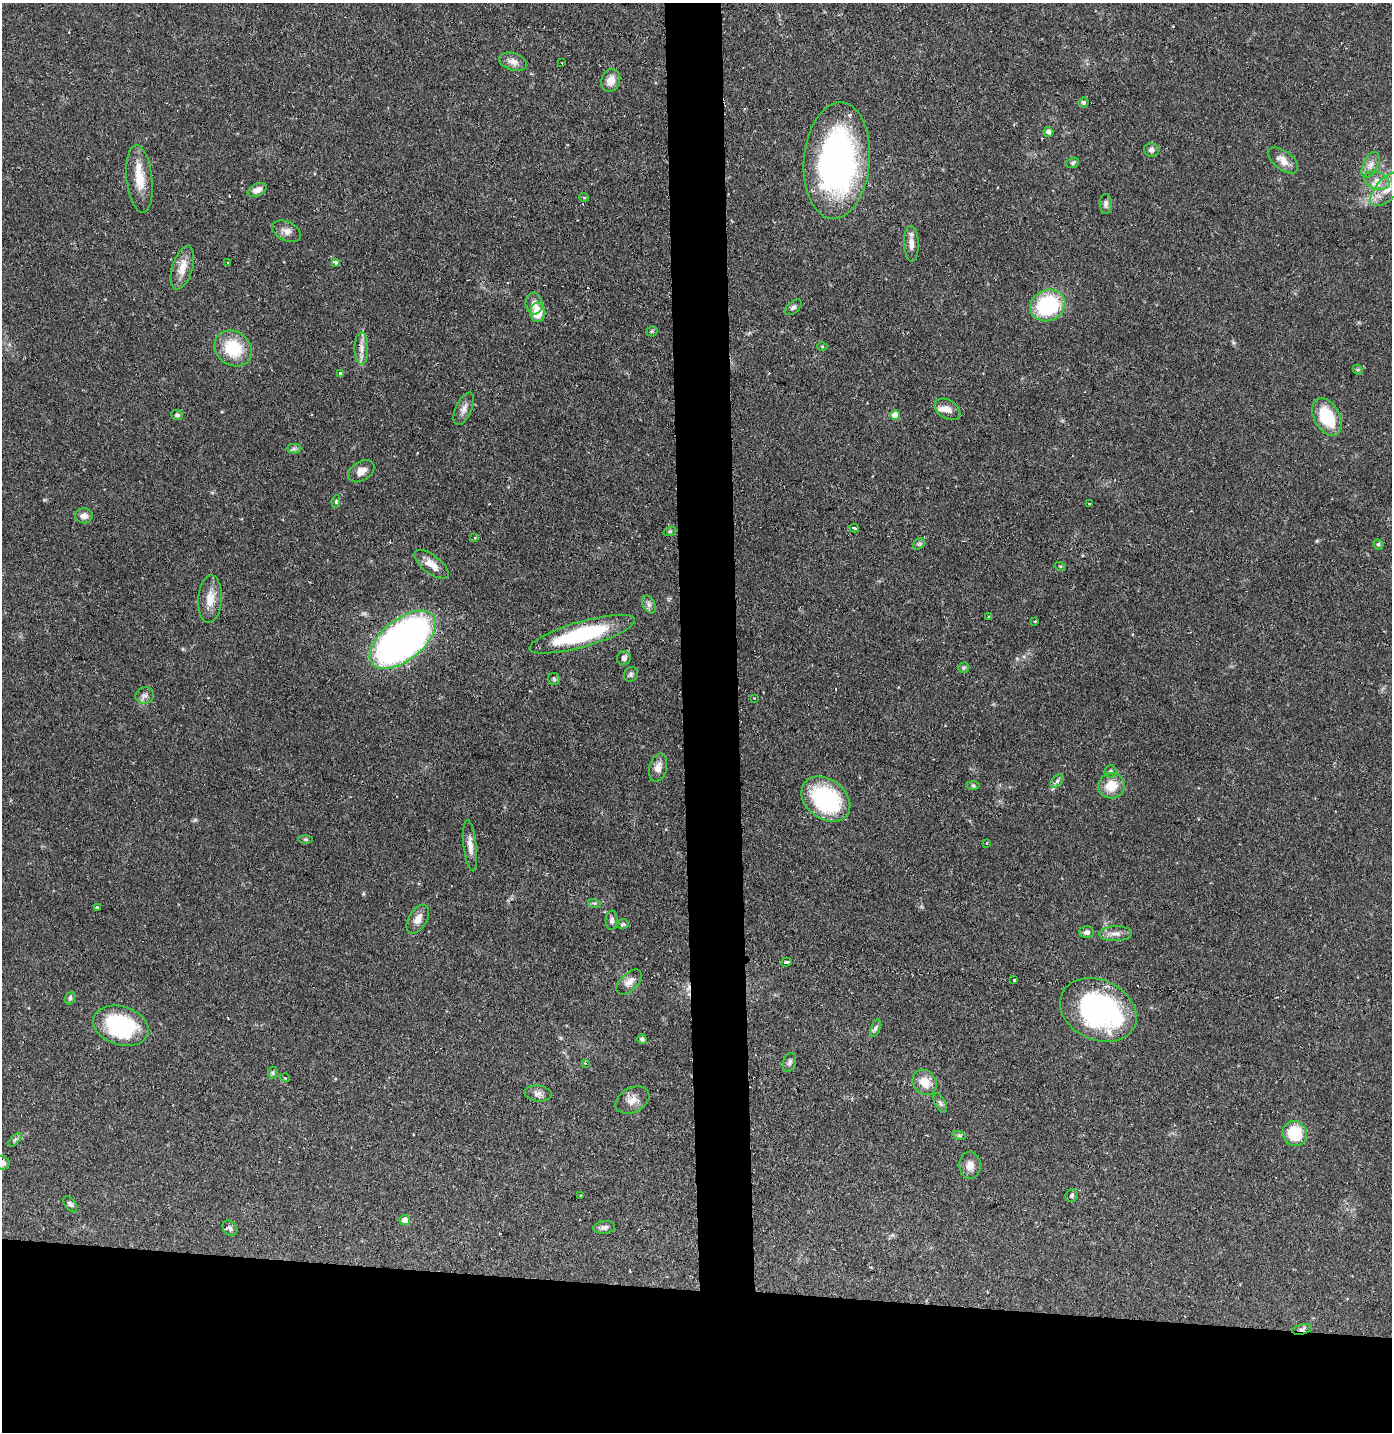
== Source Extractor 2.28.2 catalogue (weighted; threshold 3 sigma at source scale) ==
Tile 8 of 3 x 3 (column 2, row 3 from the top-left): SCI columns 1468-2857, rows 1-1430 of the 4325 x 4291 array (HDU 1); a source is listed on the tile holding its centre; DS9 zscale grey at full resolution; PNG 1394 x 1434 px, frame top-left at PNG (2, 3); each listed source drawn as its Kron ellipse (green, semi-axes under 4 px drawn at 4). Shown black and unused: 14% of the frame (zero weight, under 2 of 3 exposures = <1% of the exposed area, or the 3 px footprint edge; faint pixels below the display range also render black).
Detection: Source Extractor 2.28.2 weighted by HDU 2 'WHT'; one run over the whole footprint, this tile lists its part. Background 0.13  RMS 0.0054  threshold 0.0245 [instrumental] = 3 sigma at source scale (4.5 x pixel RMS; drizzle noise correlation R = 1.50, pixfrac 1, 0.05/0.05 arcsec/px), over >= 5 px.
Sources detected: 114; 8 cosmic-ray / hot-pixel residue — neither listed nor drawn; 2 inside a brighter listed object's ellipse — not listed separately; the other 104 listed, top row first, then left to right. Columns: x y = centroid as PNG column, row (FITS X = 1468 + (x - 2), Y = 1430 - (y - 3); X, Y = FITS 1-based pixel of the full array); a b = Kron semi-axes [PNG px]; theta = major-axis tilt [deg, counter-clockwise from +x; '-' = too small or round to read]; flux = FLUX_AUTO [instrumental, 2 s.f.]
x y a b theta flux
513 62 14 8 -18 3.7
562 63 2 2 - 0.49
611 80 12 9 70 5.4
1084 103 5 5 - 0.94
1048 132 5 4 - 2.1
1151 150 7 7 - 1.8
1283 160 17 9 -38 4.9
837 161 58 33 85 170
1073 163 6 5 - 0.9
1370 165 14 7 64 3.7
139 179 34 13 -84 12
1377 181 13 8 -20 4.7
1387 189 21 10 46 8.5
257 190 10 6 27 3.4
584 197 5 3 - 0.54
1106 204 10 6 -89 1.7
287 231 15 9 -25 3.5
911 244 18 7 -87 4
228 262 3 2 - 0.46
335 262 4 3 - 2.7
182 268 23 10 73 7.7
534 304 10 8 -84 3.1
1048 305 18 15 22 41
793 307 10 5 42 1.5
537 312 9 7 88 12
652 331 5 5 - 0.79
822 346 5 3 - 0.5
233 348 20 16 -39 21
361 348 16 7 -90 3.8
1358 370 6 4 -43 0.77
340 374 4 4 - 1.2
464 409 17 8 66 3.6
948 409 14 9 -33 4.2
177 415 6 5 - 1.1
895 415 5 5 - 5.7
1327 417 20 13 -62 22
294 449 7 5 0 1.1
361 471 14 9 32 4.2
336 502 6 4 81 0.78
1089 504 3 3 - 1.3
84 516 9 7 1 2.8
854 528 4 3 - 0.99
670 531 6 4 18 0.69
475 538 4 3 - 0.65
919 544 6 5 - 1
1378 544 5 5 - 1
431 564 20 9 -37 6.3
1060 566 5 3 - 0.53
210 599 24 12 86 8
649 604 9 6 -63 1.9
988 617 3 3 - 2.7
1035 621 3 3 - 0.77
582 634 55 12 16 51
403 640 39 20 38 260
624 658 7 6 - 1.6
964 668 6 5 - 0.85
631 674 7 6 - 1.3
554 679 6 6 - 0.9
145 695 9 8 - 2.2
754 698 2 2 - 0.32
658 768 14 8 74 4.5
1110 771 6 6 - 1.2
1057 781 8 5 46 1.4
973 785 6 4 -2 0.8
1111 786 13 12 - 10
826 799 27 19 -37 55
306 839 7 4 0 0.74
986 843 3 2 - 0.62
470 846 26 6 -84 4.3
594 903 6 4 -17 0.75
97 908 4 3 - 0.74
418 919 16 9 59 4.6
612 920 9 6 87 1.8
623 924 6 4 17 0.89
1087 932 7 6 - 2.2
1116 934 16 7 2 3.6
786 962 5 3 - 3.5
1014 980 3 3 - 19
629 982 15 8 45 3.6
70 998 6 4 72 1.2
1098 1010 40 30 -25 110
121 1026 28 19 -17 52
875 1028 9 4 70 1.3
642 1039 5 5 - 1.4
789 1062 10 6 74 1.8
585 1063 4 3 - 0.57
273 1073 6 5 - 0.94
285 1078 5 3 - 0.5
924 1082 13 11 -56 8.3
538 1093 13 8 -7 2.9
632 1100 18 12 27 5.1
940 1103 11 5 -64 1.8
1295 1134 13 12 - 21
959 1135 7 4 -19 0.89
15 1140 9 3 45 0.95
2 1163 7 6 - 3.3
970 1165 13 10 -87 4.4
581 1196 4 2 - 0.39
1072 1196 6 6 - 1.1
70 1204 9 5 -55 1.3
405 1220 5 5 - 4.3
604 1227 11 6 5 2
230 1228 8 6 -49 1.9
1302 1329 10 5 13 1.9
Overlapping masked pixels (flux is a lower limit): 2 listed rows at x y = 230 1228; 1302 1329
Isophote crosses this tile's border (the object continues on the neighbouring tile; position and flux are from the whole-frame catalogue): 1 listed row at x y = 2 1163